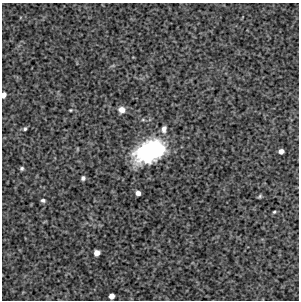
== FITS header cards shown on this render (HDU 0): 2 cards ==
NAXIS1  =                  297 /Length X axis
NAXIS2  =                  298 /Length Y axis

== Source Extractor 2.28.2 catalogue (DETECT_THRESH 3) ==
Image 297 x 298 px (HDU 0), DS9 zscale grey, 1 PNG px = 1 image px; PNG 301 x 302 px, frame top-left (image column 1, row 298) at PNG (2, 3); no overlay
Background 5760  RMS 260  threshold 784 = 3 sigma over >= 5 px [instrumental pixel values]
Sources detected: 16; all 16 listed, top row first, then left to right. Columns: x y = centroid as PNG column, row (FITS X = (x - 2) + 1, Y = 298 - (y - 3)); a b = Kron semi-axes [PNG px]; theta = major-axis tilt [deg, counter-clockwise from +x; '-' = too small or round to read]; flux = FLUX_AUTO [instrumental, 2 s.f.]
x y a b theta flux
4 95 5 4 - 9.1e+04
70 110 4 3 - 1.7e+04
122 110 7 7 - 1.2e+05
143 120 6 4 -18 2.3e+04
25 129 5 4 - 2.7e+04
164 129 8 6 81 8.6e+04
150 151 28 17 25 2.4e+06
281 151 5 4 - 9.0e+04
22 168 5 4 - 3.2e+04
83 178 4 4 - 4.5e+04
138 193 5 4 - 7.9e+04
260 196 5 3 - 2.5e+04
43 200 5 4 - 3.8e+04
274 212 3 3 - 2.0e+04
97 253 5 5 - 1.2e+05
111 296 5 5 - 1.0e+05
At the frame edge (FLAGS 8, measured only in part): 1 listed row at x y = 4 95